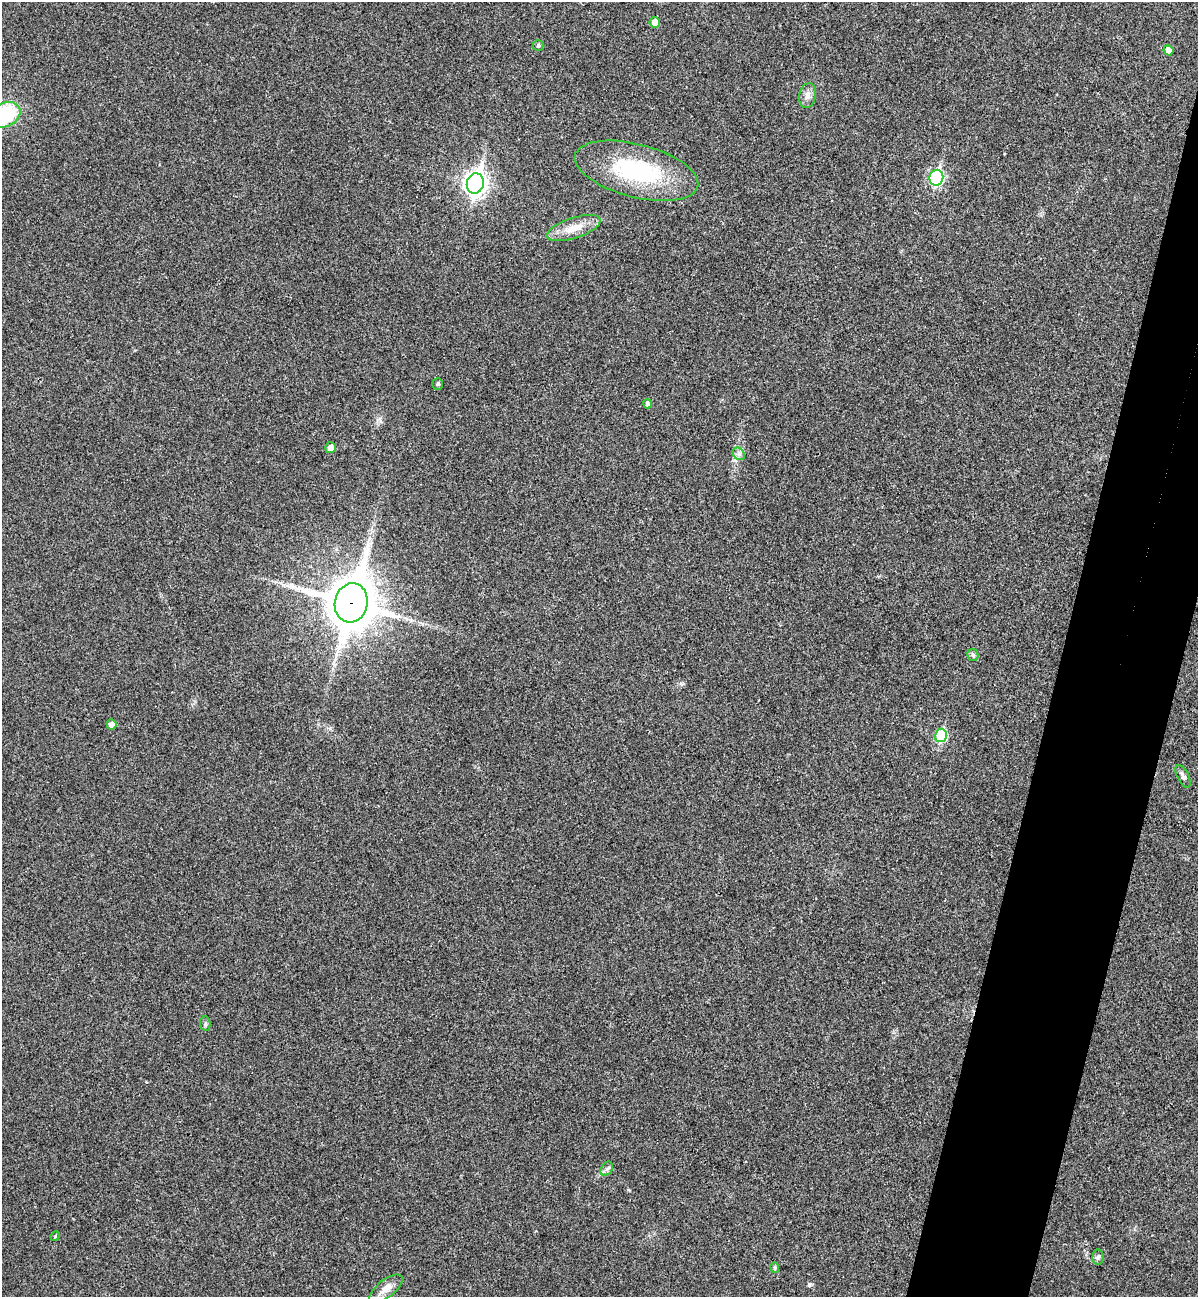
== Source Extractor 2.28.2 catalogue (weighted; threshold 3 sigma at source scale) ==
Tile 10 of 4 x 4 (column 2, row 3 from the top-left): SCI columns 1379-2574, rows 1318-2612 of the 5273 x 5220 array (HDU 1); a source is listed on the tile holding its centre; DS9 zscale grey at full resolution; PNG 1200 x 1299 px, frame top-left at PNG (2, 2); each listed source drawn as its Kron ellipse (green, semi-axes under 4 px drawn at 4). Shown black and unused: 8% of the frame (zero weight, under 3 of 4 exposures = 6% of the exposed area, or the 3 px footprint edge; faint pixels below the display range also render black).
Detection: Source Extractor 2.28.2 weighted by HDU 2 'WHT'; one run over the whole footprint, this tile lists its part. Background 0.0825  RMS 0.0079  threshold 0.0356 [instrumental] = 3 sigma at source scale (4.5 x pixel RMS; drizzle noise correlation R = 1.50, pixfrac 1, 0.05/0.05 arcsec/px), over >= 5 px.
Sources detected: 24; all 24 listed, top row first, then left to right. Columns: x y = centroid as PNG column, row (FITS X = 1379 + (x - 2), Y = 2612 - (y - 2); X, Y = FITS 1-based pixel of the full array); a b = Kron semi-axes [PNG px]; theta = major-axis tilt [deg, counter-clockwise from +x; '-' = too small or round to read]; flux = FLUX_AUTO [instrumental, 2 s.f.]
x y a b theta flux
655 22 5 5 - 7.6
538 45 5 5 - 1.8
1168 50 5 5 - 4.2
808 95 12 8 79 4.5
5 115 16 12 29 52
636 171 63 26 -14 81
936 178 8 7 - 120
475 183 10 8 75 500
574 228 28 10 18 13
438 384 5 5 - 1.2
647 404 4 4 - 2.9
331 448 5 5 - 6
739 454 7 5 -46 2.4
351 603 20 16 77 2900
973 655 6 5 - 1.6
111 724 5 5 - 4.4
941 735 7 6 - 46
1183 776 12 6 -63 2.5
205 1024 7 5 -84 1.4
607 1169 8 5 59 2.1
55 1236 5 4 - 1
1098 1257 7 5 88 2
775 1267 5 4 - 1.2
386 1289 20 8 38 7.6
Overlapping masked pixels (flux is a lower limit): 1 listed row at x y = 351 603
Isophote crosses this tile's border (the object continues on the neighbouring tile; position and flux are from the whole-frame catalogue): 1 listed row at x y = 5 115
Unlisted compact peaks at least as high as the median listed source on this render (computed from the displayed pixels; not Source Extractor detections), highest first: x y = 809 1285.